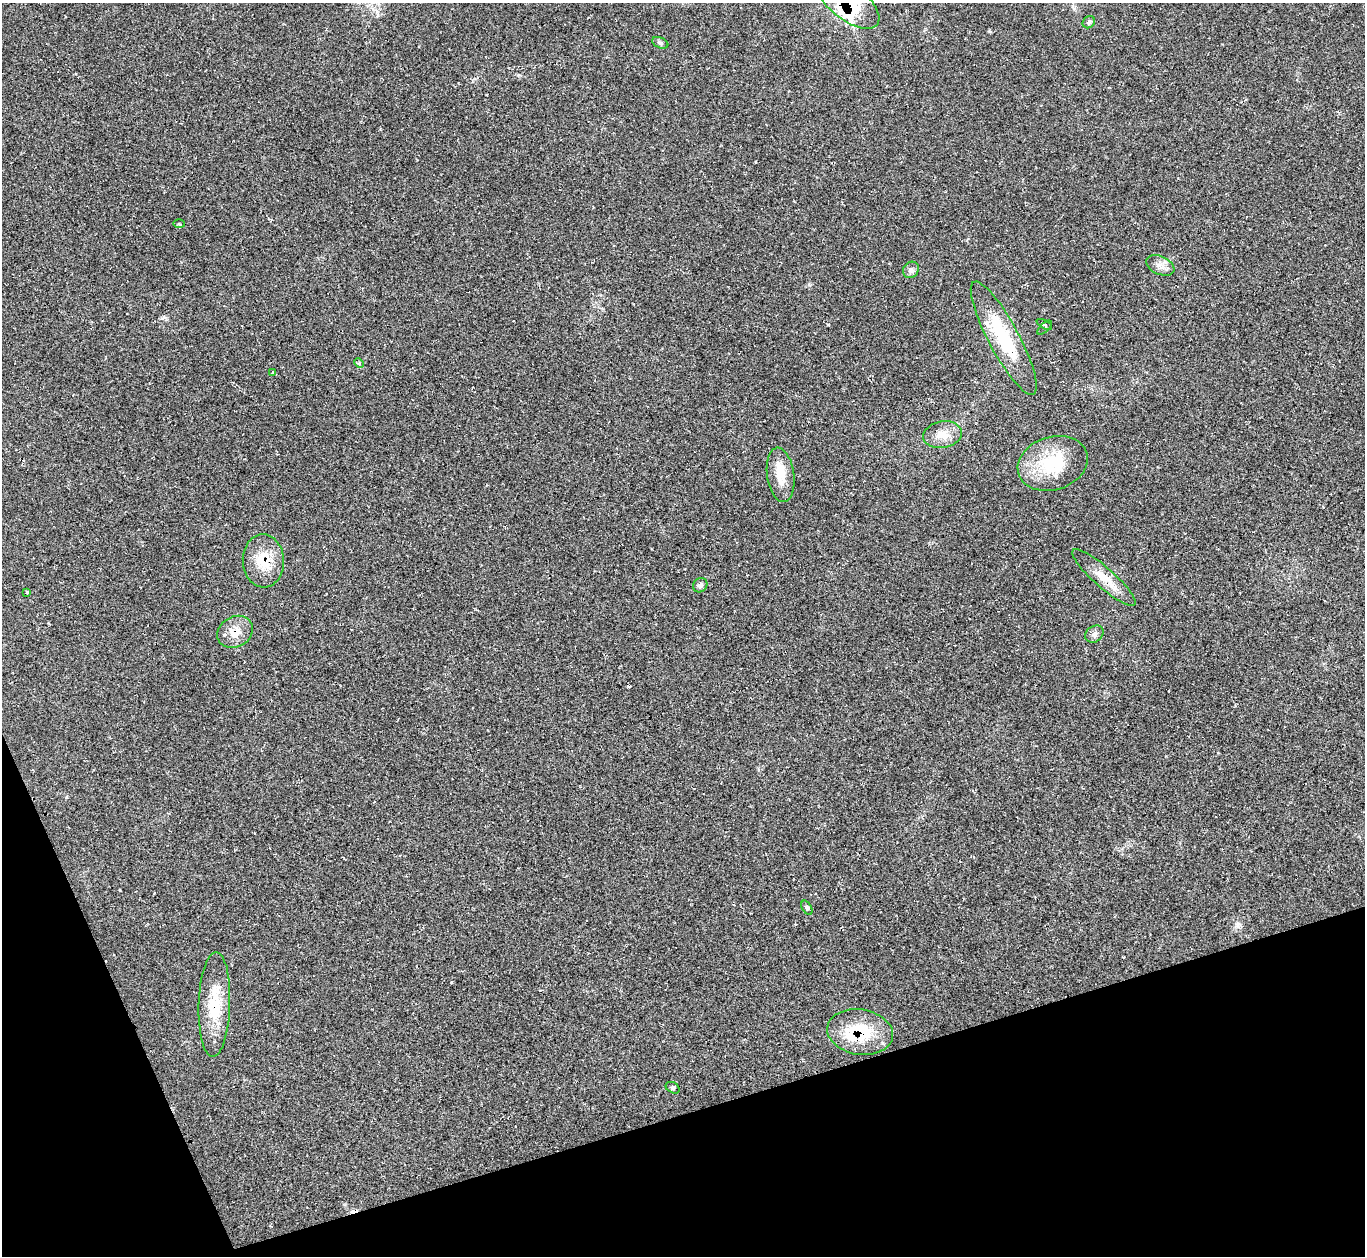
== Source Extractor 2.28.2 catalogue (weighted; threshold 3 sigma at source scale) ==
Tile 14 of 4 x 4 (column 2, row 4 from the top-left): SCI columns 1365-2727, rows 275-1528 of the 5463 x 5446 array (HDU 1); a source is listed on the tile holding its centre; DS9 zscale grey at full resolution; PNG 1367 x 1258 px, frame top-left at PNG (2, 3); each listed source drawn as its Kron ellipse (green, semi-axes under 4 px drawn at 4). Shown black and unused: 15% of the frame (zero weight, under 2 of 3 exposures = <1% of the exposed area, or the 3 px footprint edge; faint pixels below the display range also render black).
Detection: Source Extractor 2.28.2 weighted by HDU 2 'WHT'; one run over the whole footprint, this tile lists its part. Background 0.0604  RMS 0.0071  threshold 0.0319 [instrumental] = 3 sigma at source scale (4.5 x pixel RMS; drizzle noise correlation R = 1.50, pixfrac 1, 0.05/0.05 arcsec/px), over >= 5 px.
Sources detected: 29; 1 cosmic-ray / hot-pixel residue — neither listed nor drawn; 4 inside a brighter listed object's ellipse — not listed separately; the other 24 listed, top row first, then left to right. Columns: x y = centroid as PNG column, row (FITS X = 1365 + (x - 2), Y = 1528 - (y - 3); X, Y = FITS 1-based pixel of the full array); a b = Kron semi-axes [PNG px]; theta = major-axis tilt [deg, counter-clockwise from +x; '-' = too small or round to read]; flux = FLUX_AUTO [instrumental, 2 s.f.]
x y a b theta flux
848 3 36 17 -37 35
1089 22 7 5 39 1.6
660 43 8 5 -22 1.6
179 224 5 3 - 0.86
1160 265 15 9 -24 4.9
911 270 9 7 52 2.4
1044 324 8 3 -28 0.87
1045 328 9 3 44 0.83
1004 338 64 15 -62 44
359 363 5 4 - 0.79
273 373 4 3 - 1
942 435 19 13 10 10
1053 463 36 26 17 40
781 475 27 13 -82 14
263 561 26 20 -87 21
1104 577 41 10 -41 14
700 585 8 6 46 2.3
27 592 4 4 - 0.97
235 632 19 15 30 11
1094 634 10 8 35 3.1
807 908 8 4 -60 1.4
214 1004 52 15 88 30
860 1032 33 22 -9 37
673 1088 7 5 -30 1.6
Overlapping masked pixels (flux is a lower limit): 5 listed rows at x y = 848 3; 263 561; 235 632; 214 1004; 860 1032
Isophote crosses this tile's border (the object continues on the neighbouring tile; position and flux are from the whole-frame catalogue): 1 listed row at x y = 848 3
Unlisted compact peaks at least as high as the median listed source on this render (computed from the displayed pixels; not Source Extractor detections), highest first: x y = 989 31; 164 317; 120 890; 828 324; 66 797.